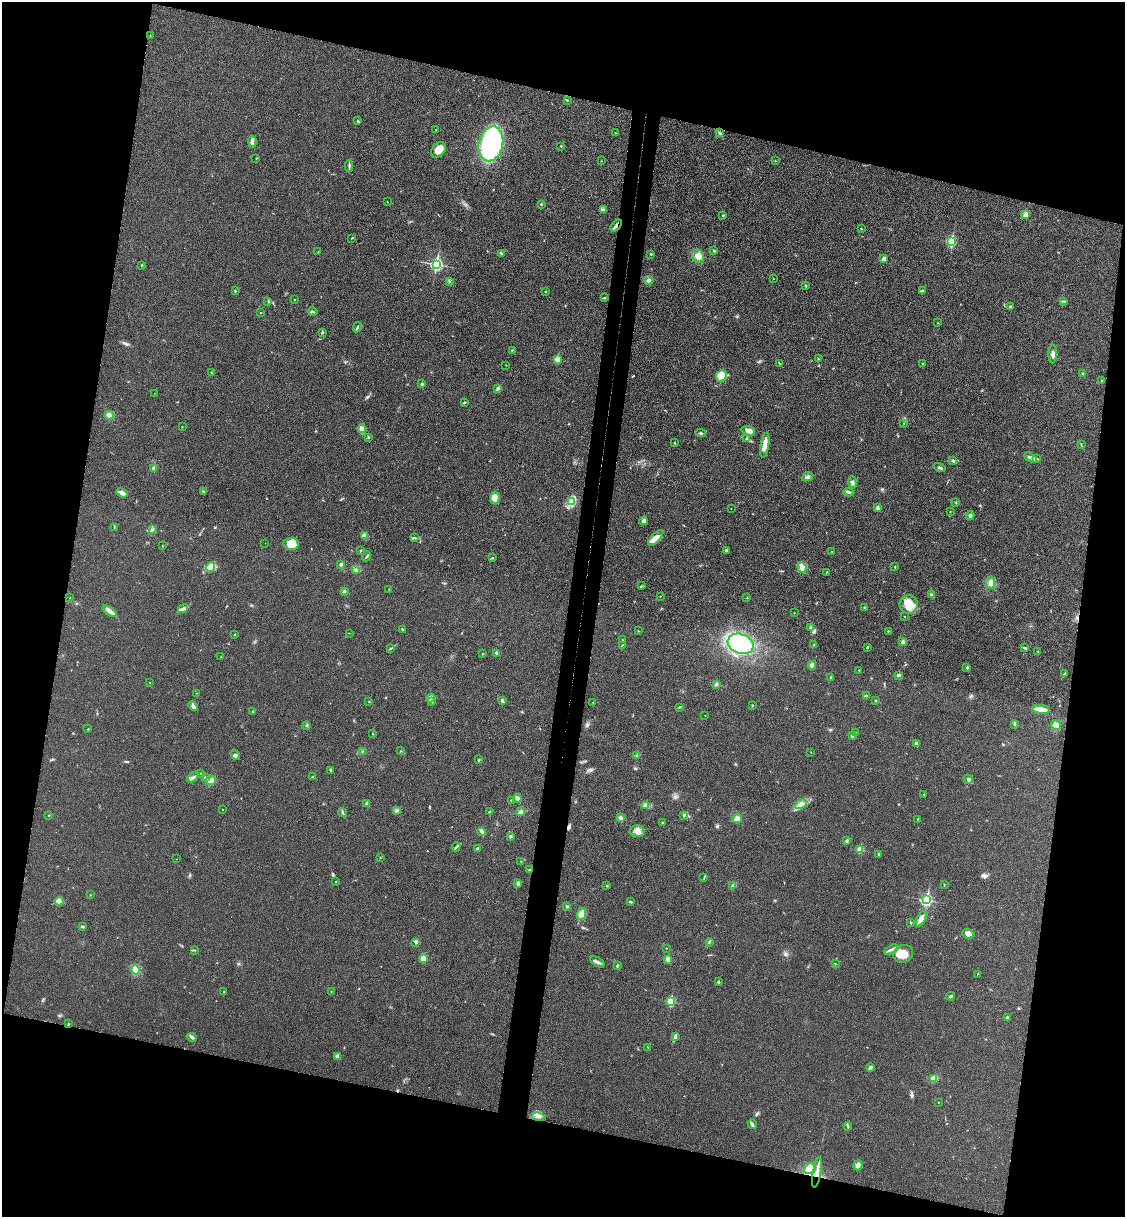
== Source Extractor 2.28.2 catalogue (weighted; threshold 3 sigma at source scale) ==
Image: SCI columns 174-4663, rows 18-4877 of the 4954 x 4892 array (HDU 1 of 3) = the unmasked area's bounding box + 8 px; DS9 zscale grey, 4 x 4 block average (1 PNG px = mean of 4 x 4 image px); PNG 1127 x 1219 px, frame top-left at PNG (2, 2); each listed source drawn as its Kron ellipse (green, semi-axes under 4 px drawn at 4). Shown black and unused: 28% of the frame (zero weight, under 3 of 4 exposures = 6% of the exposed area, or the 3 px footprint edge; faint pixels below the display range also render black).
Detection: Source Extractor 2.28.2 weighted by HDU 2 'WHT'. Background 0.0219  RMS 0.0062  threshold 0.0281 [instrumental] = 3 sigma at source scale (4.5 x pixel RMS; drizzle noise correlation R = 1.50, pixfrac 1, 0.05/0.05 arcsec/px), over >= 5 px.
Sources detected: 277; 1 inside a brighter object's white glare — neither listed nor drawn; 3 coinciding with a brighter row at this scale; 9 inside a brighter listed object's ellipse — not listed separately; the other 264 listed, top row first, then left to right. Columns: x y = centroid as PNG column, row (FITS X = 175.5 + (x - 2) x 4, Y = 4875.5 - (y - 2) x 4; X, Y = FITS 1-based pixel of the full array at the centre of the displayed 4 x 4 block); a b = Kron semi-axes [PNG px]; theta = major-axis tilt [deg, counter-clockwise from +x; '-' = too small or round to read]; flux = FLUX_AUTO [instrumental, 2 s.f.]
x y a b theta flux
150 36 2 2 - 1
567 100 3 2 - 3
358 121 3 2 - 2.8
435 130 2 2 - 2.6
615 133 2 2 - 1.2
720 133 3 2 - 4.2
252 141 5 3 - 11
491 144 17 12 76 490
561 146 2 2 - 2
438 150 9 6 49 37
256 158 2 2 - 1.3
601 161 2 2 - 1.5
775 161 2 2 - 1
349 166 6 2 89 5.6
387 202 2 2 - 1.6
541 204 2 2 - 3.6
604 210 2 2 - 2
723 215 3 2 - 3.4
1026 215 2 2 - 65
616 226 7 2 48 10
861 229 2 2 - 2.3
351 238 2 2 - 1.4
951 241 3 2 - 320
714 250 2 2 - 4.3
318 252 2 2 - 2.1
501 253 3 2 - 3.9
651 254 2 2 - 2.5
698 256 6 6 - 26
884 259 2 2 - 20
436 264 3 2 - 720
141 265 2 2 - 3.5
773 279 2 2 - 1.1
649 280 4 3 - 8.3
449 281 3 2 - 1.8
806 286 3 2 - 3
235 291 3 2 - 2.4
545 291 2 2 - 2.4
922 291 4 3 - 5.8
604 298 3 2 - 2.6
294 300 2 2 - 1.8
268 301 2 2 - 1.3
1063 301 2 2 - 1.5
1010 306 3 2 - 2.5
313 312 5 2 - 4.3
260 313 2 2 - 1
938 323 2 2 - 0.98
357 327 5 2 - 4.9
322 332 2 2 - 4
512 350 2 2 - 1.2
1053 354 9 3 89 14
557 359 2 2 - 76
818 359 2 2 - 2.5
780 363 2 2 - 1.7
923 364 2 2 - 2.8
506 365 2 2 - 0.99
211 373 2 2 - 1.3
1082 374 2 2 - 4
721 376 5 5 - 55
1101 380 2 2 - 1.8
422 384 3 2 - 2.7
498 388 3 2 - 4.1
154 393 2 2 - 0.77
464 402 3 2 - 3.5
109 415 4 4 - 16
904 424 2 2 - 2.1
182 427 2 2 - 1
362 429 4 4 - 10
748 431 7 4 -15 17
701 433 5 2 - 4.3
368 437 3 2 - 2.5
746 439 3 2 - 2.4
674 443 2 2 - 2.2
1081 444 2 2 - 1.5
765 445 13 4 81 31
1031 458 7 3 -31 12
1037 459 3 2 - 2.9
953 461 3 2 - 3.2
154 468 2 2 - 44
939 468 6 2 -17 7.8
807 477 6 2 24 7.8
852 482 6 3 -83 8.6
203 492 2 2 - 1.5
848 492 5 3 - 8.6
122 493 6 2 -21 24
495 498 6 4 84 32
571 502 3 2 - 6.7
956 503 3 2 - 2
877 508 2 2 - 33
731 509 2 2 - 1.1
950 511 2 2 - 1.3
970 516 4 3 - 9.1
644 521 4 3 - 8.2
114 527 2 2 - 1.8
152 529 2 2 - 1.6
364 536 4 4 - 9
415 538 4 2 - 5.3
656 538 10 4 46 19
265 543 2 2 - 0.78
291 544 7 6 - 42
162 546 2 2 - 2.6
360 551 3 2 - 2.9
726 551 3 2 - 4.9
832 551 2 2 - 1.2
366 556 5 2 - 4.3
493 558 2 2 - 1.7
341 564 2 2 - 6.7
895 566 2 2 - 2.5
210 567 5 4 - 22
802 567 6 4 -70 18
356 570 3 2 - 4.7
826 572 2 2 - 1.3
990 583 6 4 87 14
641 586 3 2 - 3.1
389 590 2 2 - 0.94
344 591 3 2 - 6.2
931 595 3 3 - 5.8
660 596 2 2 - 1.1
70 597 2 2 - 1.2
747 597 2 2 - 0.83
909 604 9 9 - 56
864 608 3 2 - 4.5
183 609 5 4 - 11
109 611 8 3 -37 15
794 613 2 2 - 1.1
904 616 2 2 - 1.4
811 628 3 3 - 15
402 629 3 2 - 3.3
638 631 2 2 - 1.1
888 631 2 2 - 2.2
349 633 2 2 - 1.1
234 635 2 2 - 1.2
622 640 2 2 - 1.3
903 642 3 3 - 6.6
741 644 13 9 -21 250
622 645 3 2 - 1.8
814 645 2 2 - 2.6
867 647 3 2 - 3
391 648 2 2 - 1.6
1025 648 3 2 - 7.6
1038 651 2 2 - 1.1
496 653 3 2 - 3.7
482 654 2 2 - 1.3
221 657 2 2 - 2.3
812 665 4 3 - 8.8
967 667 2 2 - 19
859 670 2 2 - 2.8
1064 673 3 2 - 3
898 675 3 2 - 6.3
830 677 2 2 - 5.2
150 683 2 2 - 0.82
716 684 4 3 - 5.4
196 693 2 2 - 1.2
866 696 3 2 - 7.6
430 698 4 3 - 24
502 701 3 2 - 14
876 701 3 2 - 2.8
369 702 2 2 - 2
432 702 3 2 - 2.7
593 702 2 2 - 1.4
752 705 2 2 - 1.5
193 706 5 3 - 7.9
679 707 4 2 - 2.5
1041 709 9 3 -7 35
253 711 2 2 - 2.8
705 715 2 2 - 1.5
1014 724 2 2 - 1.6
306 725 3 2 - 3.6
1056 725 5 4 - 19
88 729 2 2 - 2.1
855 733 2 2 - 2
372 734 2 2 - 4.7
852 736 3 3 - 4.4
916 743 2 2 - 5.2
362 751 2 2 - 1.3
400 751 2 2 - 1.5
811 752 2 2 - 1.1
235 755 5 3 - 8.2
637 756 3 2 - 4.9
479 760 3 2 - 2.6
331 770 3 2 - 5.8
201 773 2 2 - 2.2
193 777 7 2 32 11
312 777 2 2 - 2.2
205 778 3 2 - 4.4
968 779 4 3 - 6.9
211 781 5 4 - 16
924 794 2 2 - 1.4
517 798 4 3 - 7.9
511 800 2 2 - 2.4
367 804 4 3 - 6.3
801 804 6 3 31 16
646 805 2 2 - 1.9
223 810 2 2 - 0.9
396 811 2 2 - 2.5
490 812 4 2 - 3.8
521 812 4 3 - 8.5
343 813 4 2 - 5.2
49 815 2 2 - 1
684 815 3 2 - 2
621 818 3 3 - 10
737 818 5 4 - 14
917 819 2 2 - 4.2
662 823 2 2 - 5.1
482 831 4 3 - 9.6
637 831 7 6 - 21
510 836 3 2 - 4.1
846 841 4 2 - 4.2
456 847 5 2 - 5
477 848 3 2 - 2.8
860 849 2 2 - 110
879 854 2 2 - 3.2
380 857 2 2 - 1.8
176 859 2 2 - 1.3
521 861 2 2 - 1.2
529 870 3 2 - 4.3
704 878 2 2 - 2.2
336 881 2 2 - 1.6
518 883 3 2 - 4.6
733 885 3 2 - 4.6
944 885 2 2 - 1.1
607 886 2 2 - 2.5
90 895 2 2 - 1.3
926 900 3 2 - 510
59 901 4 4 - 11
630 902 3 2 - 4.9
567 906 2 2 - 3.8
581 914 6 4 64 29
921 918 9 3 65 30
910 922 2 2 - 2.3
82 926 3 2 - 3.5
968 934 6 4 -19 20
416 942 3 2 - 6
709 942 3 2 - 3.7
666 948 2 2 - 1.3
194 950 3 2 - 3
891 950 8 2 26 9.7
903 954 10 8 30 42
423 959 2 2 - 95
668 959 2 2 - 72
597 962 8 3 -33 11
835 963 2 2 - 1.2
617 966 3 2 - 3.3
135 969 5 4 - 12
977 974 3 2 - 1.4
718 982 2 2 - 13
331 991 2 2 - 1.8
224 992 2 2 - 2.3
951 996 4 2 - 5.5
670 1001 2 2 - 230
1007 1017 3 2 - 5.5
68 1024 2 2 - 2.5
675 1036 3 2 - 9.5
192 1037 5 2 - 5.6
648 1047 2 2 - 1.1
337 1056 2 2 - 36
870 1067 4 3 - 7
933 1078 4 3 - 33
939 1102 2 2 - 1.3
538 1117 6 3 -11 14
752 1124 5 3 - 6.7
848 1126 4 2 - 3.2
858 1165 5 4 - 16
810 1169 6 5 - 27
817 1172 15 2 80 25
Overlapping masked pixels (flux is a lower limit): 2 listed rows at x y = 616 226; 817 1172
Diffuse or blended objects may show on this block-average render without a row.